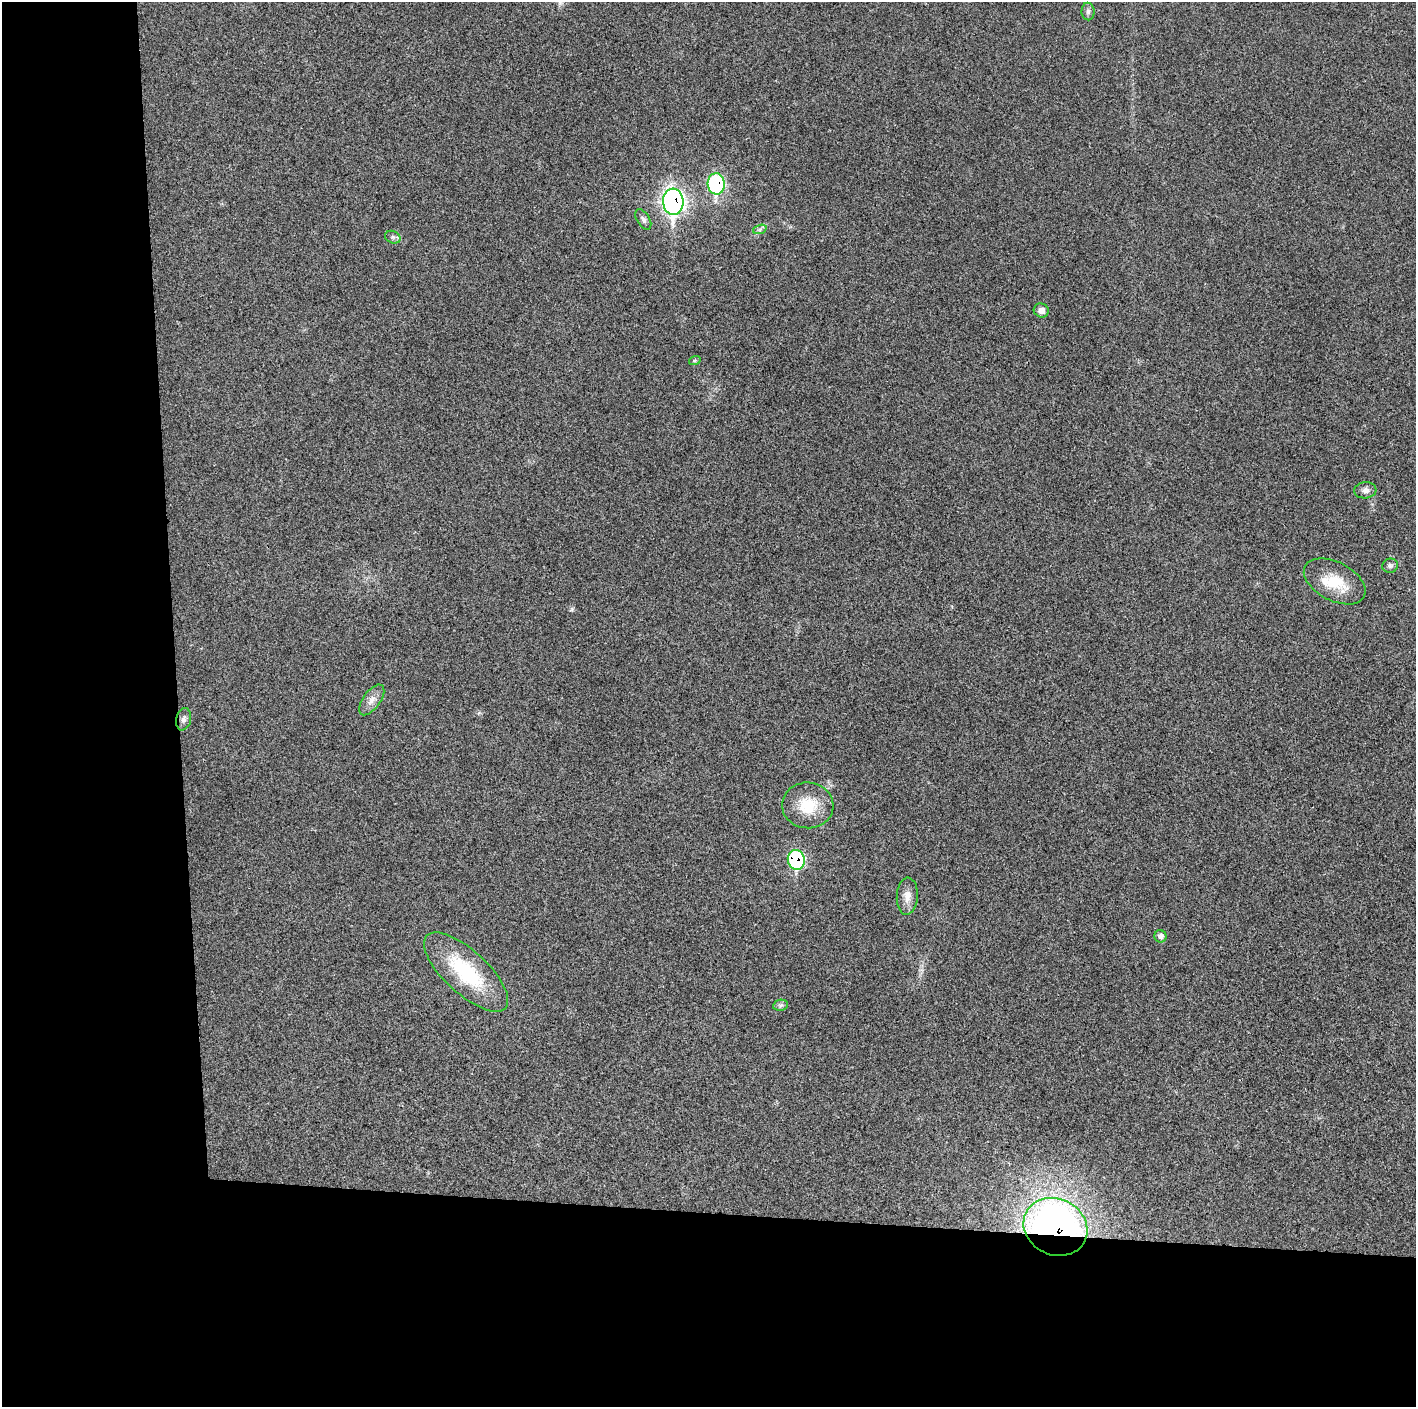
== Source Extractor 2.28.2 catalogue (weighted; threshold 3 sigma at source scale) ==
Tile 7 of 3 x 3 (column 1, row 3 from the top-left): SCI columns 3-1416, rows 1-1405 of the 4246 x 4219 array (HDU 1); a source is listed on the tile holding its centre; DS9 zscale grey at full resolution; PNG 1418 x 1409 px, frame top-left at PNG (2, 2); each listed source drawn as its Kron ellipse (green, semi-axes under 4 px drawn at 4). Shown black and unused: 24% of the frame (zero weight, under 3 of 4 exposures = <1% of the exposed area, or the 3 px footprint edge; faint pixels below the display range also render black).
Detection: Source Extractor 2.28.2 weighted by HDU 2 'WHT'; one run over the whole footprint, this tile lists its part. Background 0.0233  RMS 0.0054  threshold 0.0241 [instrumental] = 3 sigma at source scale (4.5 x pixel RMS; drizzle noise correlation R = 1.50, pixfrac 1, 0.05/0.05 arcsec/px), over >= 5 px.
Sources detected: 20; all 20 listed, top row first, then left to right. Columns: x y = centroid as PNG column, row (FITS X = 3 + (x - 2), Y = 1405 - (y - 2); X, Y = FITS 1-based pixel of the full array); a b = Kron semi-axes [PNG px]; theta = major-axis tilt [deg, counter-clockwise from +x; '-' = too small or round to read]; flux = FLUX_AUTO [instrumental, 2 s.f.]
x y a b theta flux
1088 11 9 6 -89 1.7
716 184 10 8 -87 65
673 202 13 10 -85 230
643 219 11 6 -58 1.8
760 229 7 4 19 1.2
393 237 8 6 -21 1.4
1041 310 7 7 - 3.2
695 360 6 4 19 0.7
1365 490 11 8 5 2.5
1390 566 8 7 - 1.5
1335 581 33 19 -28 18
372 700 18 8 54 4.3
184 719 11 7 77 2.3
808 805 26 23 -4 18
796 860 10 8 -78 56
907 896 18 10 86 5.2
1160 936 6 6 - 2.2
466 972 53 21 -43 42
781 1005 7 5 11 1.2
1055 1227 33 28 -26 290
Overlapping masked pixels (flux is a lower limit): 4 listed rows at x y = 716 184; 673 202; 796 860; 1055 1227
Unlisted compact peaks at least as high as the median listed source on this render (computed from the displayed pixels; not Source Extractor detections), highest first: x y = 572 609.